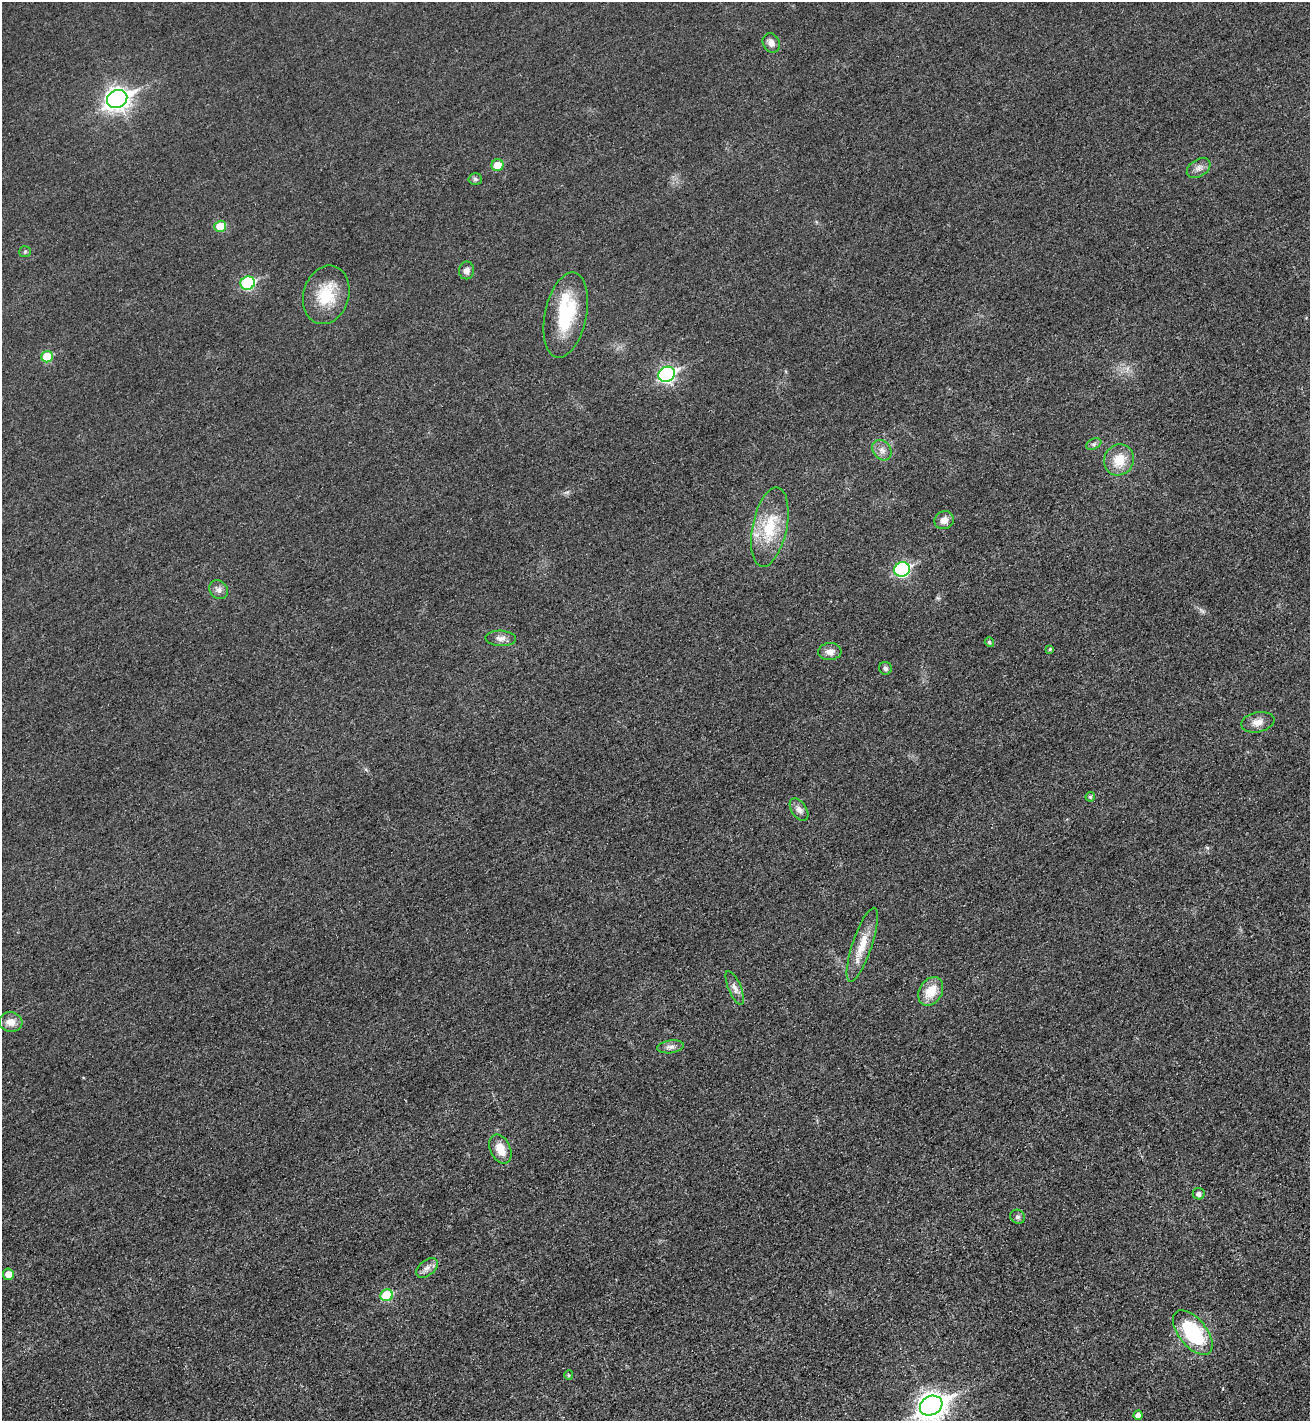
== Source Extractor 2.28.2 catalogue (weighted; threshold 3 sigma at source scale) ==
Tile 6 of 4 x 4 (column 2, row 2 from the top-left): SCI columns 1480-2787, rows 2863-4281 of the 5715 x 5722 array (HDU 1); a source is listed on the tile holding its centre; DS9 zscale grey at full resolution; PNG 1312 x 1423 px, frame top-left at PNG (2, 2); each listed source drawn as its Kron ellipse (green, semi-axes under 4 px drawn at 4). Shown black and unused: <1% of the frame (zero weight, under 3 of 4 exposures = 2% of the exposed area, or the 3 px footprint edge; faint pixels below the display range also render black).
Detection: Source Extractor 2.28.2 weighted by HDU 2 'WHT'; one run over the whole footprint, this tile lists its part. Background 0.0165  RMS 0.0058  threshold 0.026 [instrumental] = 3 sigma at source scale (4.5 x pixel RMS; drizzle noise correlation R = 1.50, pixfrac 1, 0.05/0.05 arcsec/px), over >= 5 px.
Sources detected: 44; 1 inside a brighter listed object's ellipse — not listed separately; the other 43 listed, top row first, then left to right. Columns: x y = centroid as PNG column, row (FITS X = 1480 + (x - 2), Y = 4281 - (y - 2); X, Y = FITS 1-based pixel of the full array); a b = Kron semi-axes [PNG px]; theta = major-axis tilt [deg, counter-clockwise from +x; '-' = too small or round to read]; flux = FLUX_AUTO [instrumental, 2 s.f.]
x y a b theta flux
771 43 10 8 -59 3.6
117 99 10 8 26 360
498 165 6 6 - 9.9
1199 168 13 8 32 3.3
475 179 7 5 -3 1.4
220 226 6 5 - 15
25 252 6 5 - 0.94
466 270 9 7 80 2.7
248 283 7 6 - 52
326 295 30 23 74 22
566 315 43 21 78 35
47 357 6 5 - 16
667 374 8 7 - 130
1094 444 8 5 25 1.4
882 450 11 9 -52 3.5
1119 460 16 14 58 12
944 520 10 8 31 4.2
770 527 40 17 78 26
902 569 8 7 - 86
218 590 10 8 -50 2.9
501 638 15 7 -3 3.4
989 642 5 4 - 1.1
1050 649 4 4 - 0.82
830 652 11 8 2 4
885 668 6 6 - 1.7
1258 722 17 10 11 5
1090 797 5 4 - 1
799 809 13 7 -57 2.9
862 945 39 9 71 12
735 988 18 6 -67 3.4
931 991 15 11 57 12
11 1022 11 10 - 5.6
670 1047 13 6 8 2.7
500 1149 15 10 -64 8.2
1199 1194 6 5 - 2.1
1018 1217 7 6 - 1.6
427 1268 13 7 39 3.3
8 1274 6 5 - 5.9
387 1295 6 6 - 25
1193 1332 26 14 -51 43
569 1375 5 4 - 0.76
931 1406 12 9 28 580
1138 1415 4 4 - 3.2
Isophote crosses this tile's border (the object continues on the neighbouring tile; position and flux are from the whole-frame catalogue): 1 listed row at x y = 931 1406